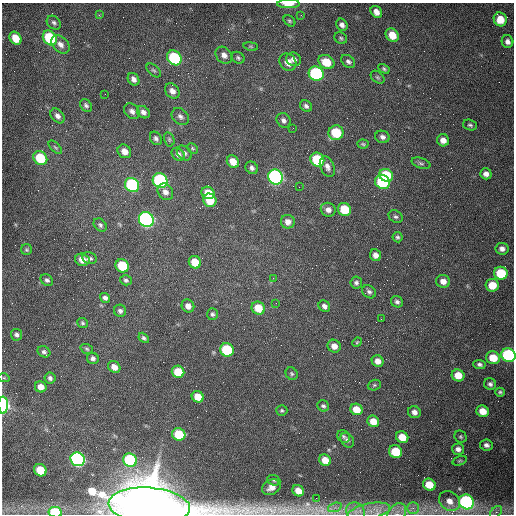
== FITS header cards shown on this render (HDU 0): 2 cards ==
NAXIS1  =                  512 /fastest changing axis
NAXIS2  =                  512 /next to fastest changing axis

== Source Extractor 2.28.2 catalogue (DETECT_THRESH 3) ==
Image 512 x 512 px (HDU 0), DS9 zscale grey, 1 PNG px = 1 image px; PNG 516 x 516 px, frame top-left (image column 1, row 512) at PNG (2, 3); each listed source drawn as its Kron ellipse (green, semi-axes under 4 px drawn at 4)
Background 1540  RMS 24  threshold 71.6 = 3 sigma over >= 5 px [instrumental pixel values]
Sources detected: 155; all 155 listed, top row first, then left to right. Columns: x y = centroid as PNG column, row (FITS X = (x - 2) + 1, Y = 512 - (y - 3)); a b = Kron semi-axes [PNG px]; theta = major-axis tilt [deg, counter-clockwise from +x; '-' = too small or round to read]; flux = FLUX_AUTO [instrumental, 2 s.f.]
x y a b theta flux
288 4 11 4 1 1.5e+04
376 12 6 5 - 1.1e+04
99 15 4 4 - 1.6e+03
301 15 2 2 - 7.7e+02
500 19 7 6 - 2.5e+04
289 21 6 4 -41 2.5e+03
54 23 8 6 -42 4.2e+03
342 25 6 5 - 6.3e+03
392 35 7 6 - 2.4e+04
15 38 7 5 -57 2.5e+04
50 38 8 6 -53 9.8e+04
341 38 7 5 -35 2.8e+03
507 42 6 6 - 6.5e+03
60 44 11 7 -44 9.7e+03
251 46 7 3 -9 2.0e+03
224 55 9 7 -44 8.9e+03
174 58 8 6 -50 1.3e+05
238 58 7 5 -29 3.3e+03
294 59 7 6 - 7.0e+03
348 61 7 5 -40 4.8e+03
288 62 9 8 - 1.3e+04
326 62 8 6 -31 3.3e+04
384 69 6 4 -30 2.8e+03
154 70 8 5 -43 3.3e+03
316 74 8 7 - 2.0e+05
378 77 8 5 -41 3.1e+03
134 79 7 5 -55 7.2e+03
172 91 8 6 -48 9.1e+03
105 94 2 2 - 7.7e+02
86 105 7 5 -50 4.1e+03
306 106 6 5 - 4.7e+03
132 111 9 6 -47 6.5e+03
143 112 7 5 -43 6.1e+03
57 116 8 6 -50 6.9e+03
180 116 9 7 -42 6.2e+03
283 120 8 6 -56 5.7e+03
470 125 7 5 -19 3.4e+03
293 128 2 2 - 8.4e+02
336 133 7 7 - 6.2e+04
382 137 7 6 - 5.9e+03
156 138 7 5 -57 4.5e+03
169 139 7 5 -75 2.6e+03
443 140 6 6 - 1.0e+04
363 144 6 4 -6 2.4e+03
55 147 8 4 -44 2.7e+03
192 148 6 5 - 2.2e+03
124 151 7 6 - 1.2e+04
184 153 8 6 -44 5.3e+03
178 154 7 5 -42 6.4e+03
40 158 7 6 - 6.2e+04
317 160 7 6 - 8.9e+04
233 162 7 5 -51 1.8e+04
421 163 10 5 -18 3.5e+03
327 167 11 7 -67 7.9e+03
252 168 7 5 -40 5.1e+03
486 174 5 5 - 7.4e+03
386 175 7 6 - 7.2e+04
275 177 8 7 - 4.4e+05
160 180 8 7 - 2.6e+05
382 182 8 7 - 1.2e+05
132 185 7 6 - 2.0e+05
299 187 2 2 - 9.1e+02
165 192 9 7 -53 8.8e+03
208 193 7 6 - 2.7e+04
210 200 7 6 - 3.5e+04
344 209 7 6 - 4.7e+04
328 210 7 7 - 8.6e+03
396 217 7 6 - 3.7e+03
146 220 8 7 - 5.4e+05
288 222 7 7 - 9.4e+03
100 225 7 5 -44 3.8e+03
397 237 5 5 - 2.9e+03
502 249 6 6 - 7.2e+03
26 250 5 5 - 2.7e+03
375 255 6 5 - 9.2e+03
89 258 7 5 -22 4.6e+03
82 260 7 6 - 1.4e+04
195 262 6 6 - 3.2e+04
122 266 7 6 - 6.6e+04
501 273 7 6 - 5.7e+04
273 278 2 2 - 9.3e+02
47 280 7 5 -40 4.3e+03
126 280 6 5 - 3.4e+03
443 281 7 6 - 1.0e+04
356 283 6 6 - 4.5e+03
492 285 6 6 - 2.8e+04
369 292 7 6 - 4.6e+03
105 298 5 5 - 5.5e+03
397 302 6 5 - 4.4e+03
276 303 2 2 - 1.2e+03
188 306 7 6 - 9.5e+03
324 306 6 5 - 5.9e+03
258 308 7 6 - 3.2e+04
120 311 6 6 - 4.8e+03
212 314 6 5 - 3.5e+03
381 319 2 2 - 9.2e+02
83 323 5 5 - 2.8e+03
16 335 6 5 - 4.4e+03
144 338 6 4 -48 3.2e+03
357 342 5 4 - 1.9e+03
334 346 7 6 - 1.1e+04
87 349 6 4 -18 2.5e+03
227 350 7 6 - 1.0e+05
44 352 7 5 -32 4.2e+03
508 355 7 6 - 2.0e+05
93 358 6 5 - 4.9e+03
493 358 7 6 - 2.8e+04
378 361 6 5 - 1.2e+04
479 364 6 4 -3 4.1e+03
114 367 6 5 - 1.3e+04
178 372 6 6 - 4.4e+04
292 374 6 5 - 3.0e+03
458 375 6 6 - 2.4e+04
4 378 6 3 -17 1.6e+03
50 378 6 5 - 4.5e+03
490 384 6 5 - 4.3e+03
374 385 7 5 21 2.5e+03
41 387 6 5 - 1.2e+04
500 392 5 4 - 2.9e+03
198 397 6 5 - 2.4e+04
3 405 8 5 -88 1.5e+05
323 406 6 5 - 3.7e+03
356 409 6 5 - 2.4e+04
282 410 5 5 - 2.8e+03
482 411 6 5 - 1.9e+04
414 412 6 6 - 7.5e+03
373 421 6 5 - 1.9e+04
179 434 7 6 - 6.1e+04
343 436 7 5 -46 3.2e+03
402 437 6 5 - 2.7e+04
461 437 6 5 - 2.7e+03
347 440 8 6 -50 5.0e+03
486 445 6 5 - 5.9e+03
458 449 6 5 - 7.0e+03
395 452 7 6 - 5.0e+04
78 459 7 6 - 4.2e+05
130 460 7 6 - 1.5e+05
325 460 6 5 - 2.0e+04
460 461 7 4 19 2.2e+03
40 470 6 6 - 4.2e+04
274 480 7 5 -23 2.8e+03
429 485 6 5 - 3.1e+04
271 487 10 7 25 1.3e+04
298 491 6 5 - 1.9e+04
316 498 2 2 - 3.6e+03
449 501 11 9 -40 1.7e+04
466 502 8 7 - 3.4e+05
149 506 41 18 -4 1.4e+07
335 507 7 4 19 4.5e+03
413 508 6 6 - 5.1e+03
355 511 10 8 -46 1.1e+04
369 511 21 8 11 2.2e+04
55 512 7 5 -10 9.1e+04
496 512 7 4 44 4.0e+03
397 513 11 8 47 9.3e+03
At the frame edge (FLAGS 8, measured only in part): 8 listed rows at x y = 288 4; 508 355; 3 405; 449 501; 149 506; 369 511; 55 512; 397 513